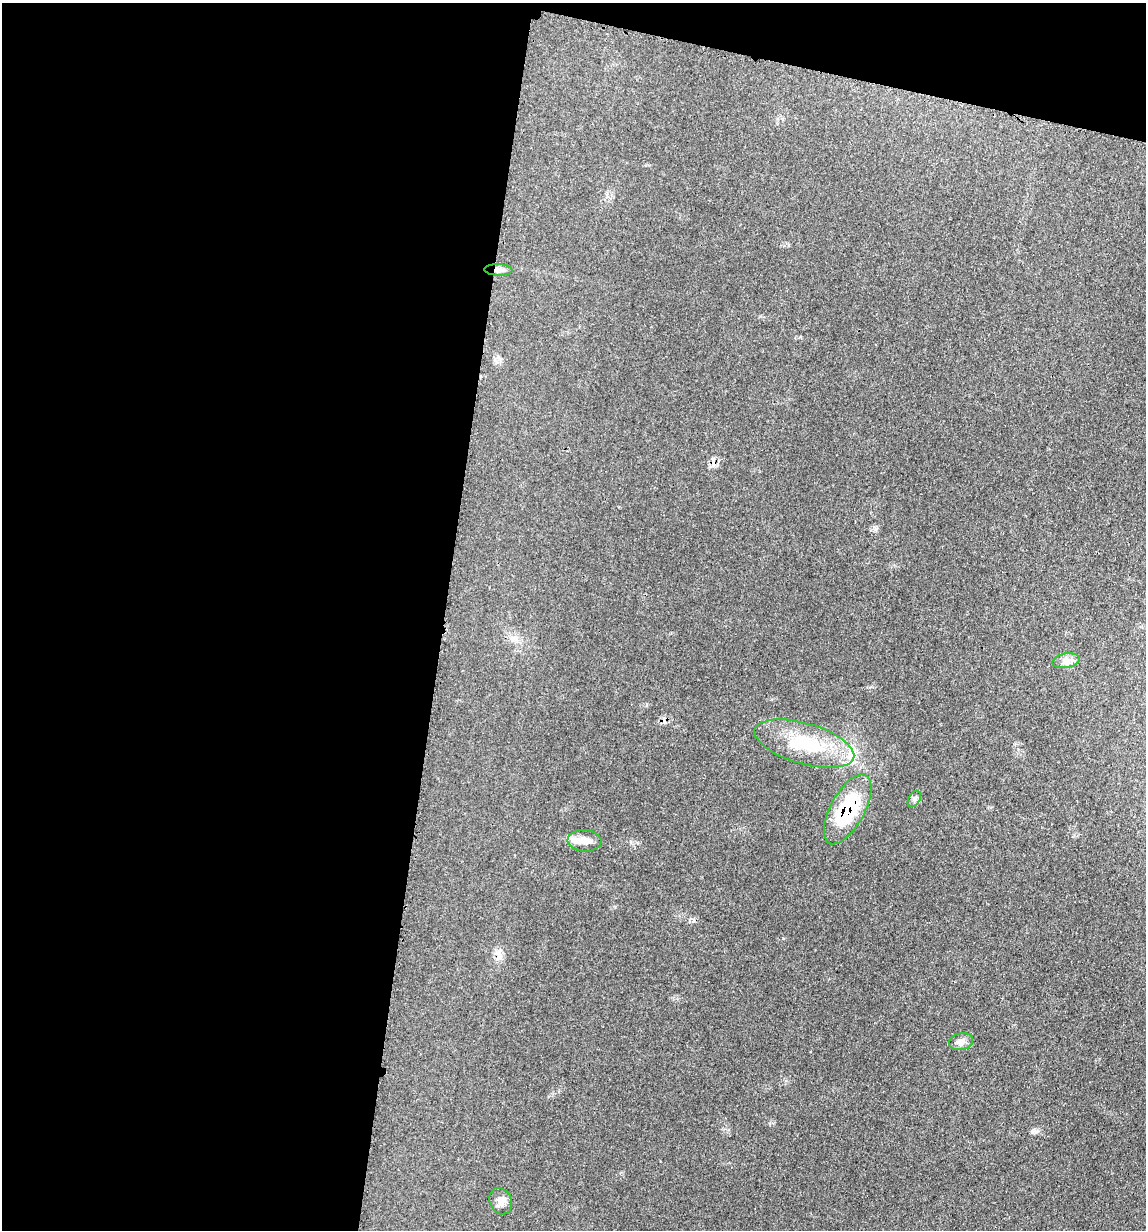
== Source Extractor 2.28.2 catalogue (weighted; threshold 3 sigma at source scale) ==
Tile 1 of 4 x 4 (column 1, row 1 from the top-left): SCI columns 248-1391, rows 3698-4925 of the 4948 x 4938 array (HDU 1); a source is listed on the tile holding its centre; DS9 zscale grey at full resolution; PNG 1148 x 1232 px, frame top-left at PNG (2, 3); each listed source drawn as its Kron ellipse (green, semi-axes under 4 px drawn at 4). Shown black and unused: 42% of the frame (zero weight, under 3 of 4 exposures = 2% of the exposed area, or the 3 px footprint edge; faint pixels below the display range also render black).
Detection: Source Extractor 2.28.2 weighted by HDU 2 'WHT'; one run over the whole footprint, this tile lists its part. Background 0.0527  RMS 0.0059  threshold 0.0265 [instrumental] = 3 sigma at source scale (4.5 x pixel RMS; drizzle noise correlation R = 1.50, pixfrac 1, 0.05/0.05 arcsec/px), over >= 5 px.
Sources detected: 12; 3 cosmic-ray / hot-pixel residue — neither listed nor drawn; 1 inside a brighter listed object's ellipse — not listed separately; the other 8 listed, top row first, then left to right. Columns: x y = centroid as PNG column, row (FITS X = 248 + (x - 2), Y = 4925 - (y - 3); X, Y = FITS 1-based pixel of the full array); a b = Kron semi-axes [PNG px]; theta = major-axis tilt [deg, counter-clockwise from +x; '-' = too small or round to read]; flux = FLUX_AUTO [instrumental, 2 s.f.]
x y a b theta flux
498 270 14 5 -2 3
1066 661 14 7 11 3.4
804 744 51 20 -16 36
914 799 9 5 60 1.7
848 809 38 17 61 44
585 841 17 11 -5 6.1
961 1042 12 8 12 3.4
501 1201 14 10 -64 3.9
Overlapping masked pixels (flux is a lower limit): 2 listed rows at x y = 498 270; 848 809